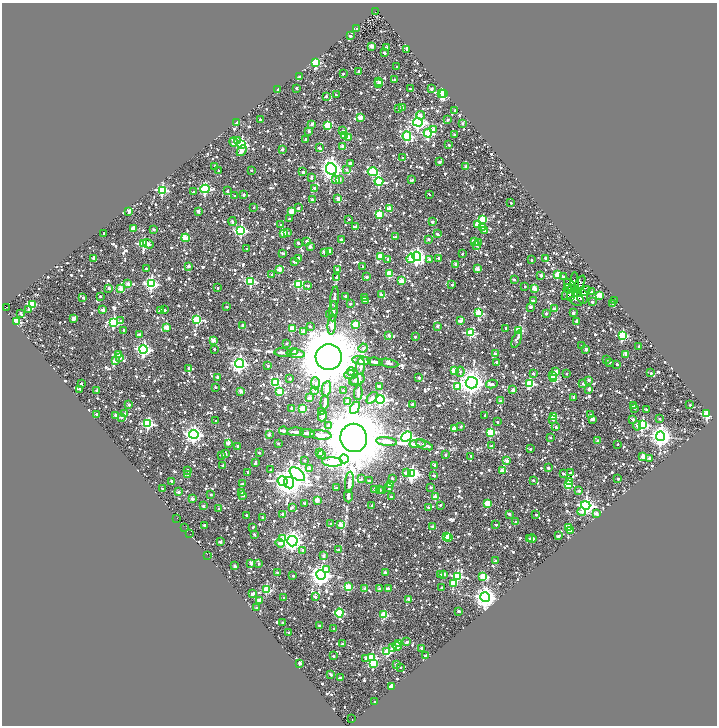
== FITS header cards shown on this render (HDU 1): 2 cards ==
NAXIS1  =                 1430
NAXIS2  =                 1447

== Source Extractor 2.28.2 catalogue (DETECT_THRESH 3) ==
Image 1430 x 1447 px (HDU 1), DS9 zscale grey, zoomed out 1/2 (1 PNG px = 2 x 2 image px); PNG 719 x 728 px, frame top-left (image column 2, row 1446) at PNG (2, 3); each listed source drawn as its Kron ellipse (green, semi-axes under 4 px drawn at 4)
Background 0.908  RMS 0.68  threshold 2.04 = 3 sigma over >= 5 px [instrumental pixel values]
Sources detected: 1959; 282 cannot appear on this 1/2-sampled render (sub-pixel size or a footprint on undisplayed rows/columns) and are neither listed nor drawn; of the other 1677, the 500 brightest by FLUX_AUTO listed and drawn (1177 fainter detections omitted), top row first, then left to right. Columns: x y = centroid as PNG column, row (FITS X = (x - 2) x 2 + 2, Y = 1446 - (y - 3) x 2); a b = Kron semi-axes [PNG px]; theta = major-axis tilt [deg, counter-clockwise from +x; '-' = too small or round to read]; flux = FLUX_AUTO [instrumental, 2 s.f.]
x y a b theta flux
375 12 3 1 - 9.2e+02
357 29 2 2 - 3.1e+02
350 36 2 2 - 5.6e+02
371 46 2 2 - 1.9e+03
387 48 2 2 - 1.4e+03
407 49 2 2 - 7.3e+02
384 53 2 2 - 7.6e+02
315 62 4 3 - 1.1e+04
397 67 2 2 - 4.7e+02
359 71 2 2 - 3.8e+02
343 74 2 2 - 3.2e+02
299 77 2 2 - 4.5e+02
394 80 2 2 - 4.0e+02
379 82 3 2 - 1.8e+03
379 83 2 2 - 1.5e+03
296 88 2 2 - 5.4e+02
410 89 2 2 - 3.6e+02
431 89 2 2 - 3.5e+02
278 90 2 2 - 9.3e+02
442 93 4 4 - 1.3e+04
444 94 2 2 - 7.2e+03
336 95 2 2 - 3.3e+02
326 96 2 2 - 7.7e+02
399 108 2 2 - 4.7e+02
402 108 2 2 - 8.5e+02
455 110 2 2 - 4.1e+02
420 115 4 3 - 6.9e+02
360 118 3 3 - 2.4e+03
260 119 2 2 - 3.6e+02
447 120 3 2 - 3.2e+02
418 122 5 4 - 4.0e+04
236 123 2 2 - 3.2e+03
462 123 2 2 - 5.4e+02
312 124 3 2 - 8.9e+02
327 125 3 3 - 6.7e+03
433 129 2 2 - 1.6e+03
309 131 2 2 - 8.5e+02
343 131 2 2 - 4.2e+02
428 133 4 4 - 1.2e+04
455 135 2 2 - 9.7e+02
345 136 4 2 - 1.9e+03
407 136 5 4 - 1.8e+04
348 138 2 2 - 1.8e+03
306 139 3 2 - 3.4e+02
237 140 3 3 - 4.4e+02
234 142 4 3 - 8.7e+02
241 144 3 3 - 2.2e+04
449 145 2 2 - 3.5e+02
343 146 2 2 - 1.7e+03
319 148 2 2 - 6.7e+02
282 149 2 2 - 8.0e+02
242 151 6 3 49 1.3e+03
402 158 2 2 - 3.1e+02
439 162 3 2 - 8.9e+02
350 164 4 3 - 5.6e+02
215 166 2 2 - 4.1e+02
466 166 2 2 - 1.4e+03
331 169 6 5 - 9.7e+04
346 169 3 2 - 3.8e+02
251 170 2 2 - 3.1e+02
219 171 2 2 - 4.0e+02
303 172 2 2 - 7.2e+02
373 172 5 3 - 1.0e+04
311 178 3 2 - 4.4e+02
339 179 3 2 - 1.2e+03
336 180 2 2 - 8.9e+02
412 180 3 2 - 3.2e+02
379 182 4 3 - 1.1e+04
314 188 2 2 - 9.2e+02
205 189 4 4 - 1.9e+04
162 190 4 3 - 1.8e+04
227 191 2 2 - 3.3e+02
193 192 2 2 - 4.7e+02
429 194 2 2 - 3.5e+02
244 195 2 2 - 5.0e+02
235 196 2 2 - 3.7e+02
312 199 2 2 - 7.8e+02
338 199 2 2 - 2.1e+03
511 203 2 2 - 3.8e+02
254 208 2 2 - 3.8e+02
298 208 2 2 - 4.2e+02
389 208 3 2 - 1.8e+03
129 211 2 2 - 2.0e+03
198 211 2 2 - 1.3e+03
292 211 3 3 - 3.9e+03
379 214 3 3 - 6.7e+03
289 219 2 2 - 4.4e+02
349 219 2 2 - 3.1e+02
483 219 4 3 - 5.7e+03
232 221 4 2 - 3.2e+02
432 222 2 2 - 7.8e+02
477 224 3 3 - 3.0e+03
281 225 2 2 - 4.5e+02
355 227 2 2 - 1.8e+03
483 228 2 2 - 9.9e+02
133 229 2 2 - 2.3e+03
154 229 2 2 - 5.2e+02
241 230 4 4 - 2.1e+04
484 230 2 2 - 9.3e+02
287 232 2 2 - 3.8e+02
104 233 2 2 - 3.4e+02
283 233 3 2 - 2.5e+03
437 234 2 2 - 5.1e+02
395 237 2 2 - 6.4e+02
185 238 4 2 - 3.2e+03
428 239 2 2 - 6.4e+02
341 240 2 2 - 4.3e+02
307 241 2 2 - 1.3e+03
474 241 3 2 - 1.6e+03
298 243 2 2 - 3.4e+02
478 243 2 2 - 8.9e+02
144 244 4 3 - 1.5e+04
148 244 6 3 -33 1.0e+03
477 245 2 2 - 5.3e+02
310 246 2 2 - 1.2e+03
247 249 2 2 - 6.7e+02
329 251 2 2 - 1.4e+03
324 252 2 2 - 9.6e+02
283 253 3 2 - 3.6e+02
462 254 2 2 - 3.1e+02
380 256 3 2 - 4.1e+03
417 256 4 4 - 5.4e+04
93 258 2 2 - 7.0e+02
298 258 3 2 - 4.7e+02
411 258 5 4 - 3.1e+03
439 258 2 2 - 4.3e+02
545 258 2 2 - 3.3e+02
388 259 2 2 - 4.2e+02
429 259 2 2 - 6.9e+02
532 260 2 2 - 4.5e+02
294 262 3 2 - 5.8e+02
456 264 2 2 - 1.3e+03
188 266 2 2 - 1.2e+03
363 267 2 2 - 4.0e+02
146 269 2 2 - 3.4e+02
279 269 2 2 - 2.9e+03
337 269 3 3 - 3.2e+02
477 269 2 2 - 2.3e+03
389 273 3 3 - 5.1e+03
272 275 2 2 - 5.6e+02
541 275 2 2 - 9.0e+02
558 275 3 2 - 4.2e+03
336 277 2 2 - 3.3e+02
366 277 2 2 - 7.8e+02
563 277 2 2 - 4.3e+02
514 279 2 2 - 3.6e+02
402 280 2 2 - 2.9e+03
251 281 3 3 - 1.2e+04
575 282 10 3 -89 5.3e+02
580 283 8 4 58 4.0e+02
128 284 2 2 - 1.1e+03
151 284 4 4 - 2.8e+04
299 284 4 3 - 9.8e+03
452 285 2 2 - 3.1e+02
570 285 8 4 -47 8.5e+02
308 286 3 2 - 3.2e+02
525 286 2 2 - 3.4e+02
109 288 2 2 - 8.1e+02
121 288 2 2 - 2.9e+03
218 288 2 2 - 3.1e+02
535 289 3 2 - 2.5e+03
568 289 4 4 - 6.3e+02
585 291 5 3 - 5.5e+02
592 292 3 2 - 8.6e+02
569 293 9 5 47 1.1e+03
577 293 4 4 - 3.3e+02
381 295 2 2 - 1.1e+03
599 295 3 3 - 4.4e+03
100 296 2 2 - 4.0e+02
346 296 2 2 - 7.2e+02
582 296 7 5 -80 6.6e+02
570 297 3 2 - 4.2e+02
83 298 2 2 - 4.9e+02
334 298 11 4 83 3.8e+02
364 298 2 2 - 4.1e+02
575 298 9 6 -43 1.5e+03
366 301 3 2 - 4.6e+02
533 301 2 2 - 9.8e+02
615 301 2 2 - 3.1e+02
592 302 2 2 - 4.8e+02
612 303 2 2 - 4.0e+02
32 304 3 3 - 5.3e+03
350 304 2 2 - 5.1e+02
6 307 3 2 - 5.9e+02
227 307 2 2 - 3.6e+02
530 307 3 2 - 8.4e+02
555 309 2 2 - 2.1e+03
29 310 2 2 - 6.4e+02
103 310 2 2 - 1.6e+03
161 310 2 2 - 1.6e+03
165 310 3 2 - 4.3e+02
333 311 10 3 84 5.1e+02
478 313 4 3 - 8.1e+03
546 313 2 2 - 4.8e+02
573 313 2 2 - 7.8e+02
21 314 3 2 - 7.6e+02
330 315 2 2 - 8.0e+02
74 318 3 3 - 1.5e+03
197 320 4 3 - 8.3e+03
120 321 4 3 - 3.3e+02
460 321 3 2 - 2.0e+03
576 321 2 2 - 6.5e+02
16 322 3 3 - 1.1e+04
113 322 4 4 - 1.9e+04
356 324 3 3 - 4.3e+03
243 325 2 2 - 9.6e+02
332 325 10 4 85 1.1e+03
310 326 2 2 - 3.3e+02
437 326 2 2 - 6.9e+02
166 327 3 2 - 2.5e+03
292 328 3 2 - 3.8e+03
506 328 3 2 - 3.3e+02
123 330 2 2 - 3.2e+02
519 330 3 3 - 7.7e+03
303 332 2 2 - 1.1e+03
470 333 4 3 - 9.1e+03
139 334 2 2 - 6.1e+02
389 335 2 2 - 1.5e+03
622 336 4 3 - 1.1e+04
415 337 2 2 - 4.7e+02
517 339 9 3 68 4.6e+02
213 340 3 2 - 2.0e+03
287 343 2 2 - 4.0e+02
582 346 2 2 - 4.6e+02
639 346 2 2 - 6.9e+02
363 348 4 3 - 3.2e+02
144 349 4 4 - 3.2e+04
214 349 2 2 - 3.1e+02
586 349 2 2 - 1.0e+03
294 351 2 2 - 5.4e+02
283 352 8 2 -4 4.4e+02
119 354 2 2 - 1.5e+03
296 354 9 3 -6 1.1e+03
495 354 2 2 - 1.3e+03
626 354 2 2 - 1.4e+03
329 357 13 13 - 1.0e+06
120 358 2 2 - 8.8e+02
606 359 2 2 - 4.5e+02
362 360 9 3 -6 1.1e+03
115 361 2 2 - 9.0e+02
375 362 7 2 -7 4.6e+02
497 362 3 2 - 5.7e+02
610 362 2 2 - 3.1e+02
389 363 10 4 -10 3.4e+02
239 364 4 4 - 4.4e+04
617 364 2 2 - 4.0e+02
268 366 2 2 - 4.7e+02
361 366 8 4 87 3.5e+02
189 368 2 2 - 8.5e+02
351 371 4 4 - 3.1e+02
454 371 2 2 - 2.2e+03
460 372 5 3 - 3.1e+02
556 372 3 2 - 1.8e+03
533 373 2 2 - 3.6e+02
651 373 2 2 - 3.9e+02
567 374 2 2 - 3.7e+02
351 375 7 4 3 5.4e+02
552 376 2 2 - 9.6e+02
218 377 2 2 - 1.3e+03
419 378 2 2 - 8.2e+02
290 379 2 2 - 4.7e+02
553 379 3 3 - 5.0e+03
355 380 2 2 - 6.6e+02
357 380 8 5 23 1.1e+03
589 380 2 2 - 9.4e+02
276 382 3 3 - 1.1e+04
315 383 6 4 -86 4.0e+02
472 383 6 6 - 1.3e+05
529 383 4 3 - 1.1e+04
583 383 2 2 - 7.2e+02
81 384 2 2 - 5.3e+02
492 384 6 3 11 4.0e+02
379 386 4 2 - 3.7e+02
215 387 2 2 - 3.3e+02
458 387 3 3 - 2.5e+03
80 389 3 2 - 3.3e+02
326 389 8 4 78 1.4e+03
589 389 2 2 - 1.3e+03
315 390 2 2 - 1.5e+03
343 390 2 2 - 5.1e+02
513 390 2 2 - 1.1e+03
96 391 2 2 - 5.7e+02
241 391 2 2 - 1.6e+03
280 392 3 3 - 5.3e+03
358 393 7 2 86 4.2e+02
309 397 2 2 - 1.4e+03
574 397 2 2 - 9.3e+02
372 398 7 3 45 1.2e+03
380 399 4 4 - 3.0e+04
348 401 2 2 - 1.6e+03
500 401 2 2 - 9.3e+02
325 402 7 2 84 3.6e+02
412 404 2 2 - 6.2e+02
129 405 2 2 - 1.0e+03
690 405 2 2 - 3.3e+02
633 406 3 2 - 3.5e+02
291 408 2 2 - 6.7e+02
355 408 7 4 61 1.1e+04
634 408 2 2 - 3.5e+02
303 409 3 3 - 5.4e+03
646 410 2 2 - 3.4e+02
322 412 2 2 - 3.9e+02
124 413 2 2 - 6.8e+02
97 414 2 2 - 8.6e+02
707 414 3 3 - 1.3e+04
116 415 2 2 - 8.1e+02
485 415 2 2 - 3.5e+02
591 415 2 2 - 8.7e+02
322 416 5 3 - 4.9e+02
121 417 2 2 - 5.2e+02
554 417 3 2 - 4.0e+03
552 419 2 2 - 3.5e+02
592 419 4 2 - 6.2e+02
633 419 2 2 - 5.9e+02
659 419 2 2 - 3.3e+02
216 421 2 2 - 4.5e+02
497 422 2 2 - 3.7e+02
148 424 4 3 - 1.7e+04
328 425 3 2 - 4.4e+02
642 425 4 3 - 1.7e+04
461 426 2 2 - 3.5e+02
637 426 4 3 - 6.6e+02
556 427 2 2 - 1.1e+03
455 429 3 2 - 2.9e+03
284 431 4 2 - 6.4e+02
295 432 8 3 2 4.4e+02
490 432 3 3 - 8.2e+03
307 433 7 2 -7 5.0e+02
194 434 5 4 - 6.1e+04
269 435 2 2 - 1.3e+03
321 435 10 4 -5 1.6e+03
660 436 5 4 - 1.1e+05
406 437 6 4 42 3.9e+04
354 438 14 13 - 1.1e+06
550 438 2 2 - 5.6e+02
387 441 10 3 -6 1.4e+03
598 441 2 2 - 1.6e+03
228 443 2 2 - 1.4e+03
278 443 2 2 - 3.9e+02
417 444 8 3 3 1.9e+03
618 444 2 2 - 3.3e+02
425 445 9 3 -24 5.2e+02
238 446 2 2 - 8.7e+02
492 446 3 2 - 5.5e+02
530 449 2 2 - 5.1e+02
259 453 2 2 - 4.0e+02
320 453 2 2 - 3.9e+02
225 454 3 2 - 7.0e+02
221 455 2 2 - 3.6e+02
321 455 2 2 - 5.1e+02
445 455 2 2 - 4.2e+02
471 456 2 2 - 3.4e+02
642 456 3 2 - 1.3e+03
649 458 2 2 - 5.0e+02
344 459 4 3 - 1.1e+04
304 460 2 2 - 3.6e+02
507 461 2 2 - 2.0e+03
332 462 10 4 -4 1.7e+04
255 463 3 2 - 6.4e+02
223 465 2 2 - 5.9e+02
434 465 2 2 - 6.0e+02
310 468 2 2 - 1.4e+03
548 468 2 2 - 8.4e+02
188 470 3 2 - 4.7e+02
271 470 2 2 - 4.9e+02
502 471 2 2 - 1.9e+03
248 472 2 2 - 3.9e+02
407 473 4 3 - 1.0e+03
570 473 3 2 - 3.1e+02
297 474 9 5 -40 8.9e+04
412 474 4 4 - 2.9e+04
563 474 2 2 - 3.6e+02
188 475 2 2 - 1.5e+03
434 476 3 2 - 4.0e+02
392 478 2 2 - 3.2e+02
361 479 2 2 - 3.2e+02
618 479 2 2 - 4.3e+02
533 480 2 2 - 4.6e+02
172 481 2 2 - 1.3e+03
283 481 5 4 - 1.4e+04
369 481 2 2 - 4.5e+02
349 482 10 3 83 5.7e+02
570 482 3 2 - 6.7e+02
289 483 5 5 - 1.6e+05
242 484 2 2 - 5.5e+02
391 484 3 2 - 3.2e+03
568 485 3 3 - 7.5e+03
431 487 2 2 - 3.9e+02
337 488 2 2 - 3.6e+02
389 488 3 2 - 3.3e+02
163 489 3 2 - 3.6e+02
375 489 2 2 - 1.1e+03
379 490 2 2 - 7.2e+02
382 490 2 2 - 3.4e+02
579 491 2 2 - 8.6e+02
178 492 2 2 - 1.1e+03
242 492 2 2 - 1.1e+03
211 495 2 2 - 4.3e+02
243 495 3 2 - 7.5e+02
348 496 6 3 -89 3.1e+02
391 497 2 2 - 5.0e+02
435 497 3 2 - 3.0e+03
192 498 2 2 - 1.1e+03
317 500 2 2 - 2.6e+03
488 503 3 3 - 4.1e+03
305 504 2 2 - 9.3e+02
440 505 2 2 - 3.8e+02
586 505 5 4 - 5.4e+04
203 506 2 2 - 6.3e+02
372 506 2 2 - 9.3e+02
292 507 2 2 - 3.3e+02
428 508 2 2 - 4.2e+02
219 509 2 2 - 4.7e+02
582 512 4 3 - 7.7e+02
596 513 3 3 - 6.1e+02
283 514 2 2 - 1.3e+03
509 514 2 2 - 6.5e+02
536 514 2 2 - 3.6e+02
246 515 2 2 - 5.4e+02
263 517 2 2 - 5.3e+02
177 518 2 1 - 3.1e+02
515 522 2 2 - 4.1e+02
331 524 2 2 - 6.7e+02
204 525 2 2 - 9.5e+02
341 525 2 2 - 3.3e+03
496 525 2 2 - 3.3e+02
184 527 3 1 - 3.5e+02
253 527 2 2 - 3.8e+02
432 527 2 2 - 6.0e+02
568 527 3 2 - 4.5e+03
570 531 3 2 - 6.3e+02
190 534 3 1 - 4.8e+02
254 534 3 2 - 3.7e+02
558 536 3 2 - 3.0e+02
447 537 3 2 - 2.4e+03
449 538 2 2 - 1.8e+03
532 538 5 2 - 1.1e+03
283 539 3 3 - 4.5e+03
529 539 2 1 - 4.2e+02
292 541 5 5 - 8.1e+04
220 542 2 2 - 7.3e+02
280 543 5 3 - 1.3e+03
303 550 2 2 - 5.5e+02
338 550 2 2 - 4.2e+02
207 555 3 2 - 3.8e+02
323 556 2 2 - 6.3e+02
495 561 2 2 - 8.8e+02
251 563 3 2 - 1.2e+03
259 564 2 2 - 5.0e+02
235 566 2 2 - 8.1e+02
326 569 3 3 - 1.2e+03
385 572 2 2 - 1.0e+03
277 573 2 2 - 7.3e+02
441 574 4 2 - 3.1e+02
444 574 2 2 - 1.1e+03
321 575 5 4 - 1.2e+05
293 576 2 2 - 3.3e+02
457 576 3 3 - 1.1e+04
483 576 3 3 - 4.1e+03
453 583 3 3 - 3.3e+03
348 587 3 3 - 5.9e+03
388 588 3 2 - 7.4e+02
441 588 2 2 - 3.2e+02
365 589 2 2 - 1.3e+03
379 589 3 2 - 6.8e+02
266 590 4 3 - 7.8e+03
252 594 4 2 - 1.1e+03
315 597 2 2 - 5.3e+02
485 597 5 4 - 1.2e+05
284 598 2 2 - 4.5e+02
409 599 3 2 - 1.3e+03
259 600 2 2 - 1.3e+03
257 608 2 2 - 9.5e+02
459 611 2 2 - 9.9e+02
339 613 4 4 - 9.4e+03
384 615 3 3 - 7.8e+03
282 623 2 2 - 3.4e+02
319 625 2 2 - 5.5e+02
334 629 3 2 - 5.0e+02
289 633 2 2 - 8.5e+02
406 642 2 2 - 6.9e+02
399 643 3 3 - 4.1e+03
342 644 2 2 - 3.1e+02
397 646 4 3 - 7.8e+02
392 648 2 2 - 1.1e+03
422 648 2 2 - 9.7e+02
387 652 3 3 - 7.3e+03
333 656 2 2 - 4.7e+02
425 656 2 2 - 7.0e+02
372 657 3 3 - 1.2e+04
366 659 3 3 - 6.3e+02
300 663 2 2 - 1.3e+03
374 664 3 3 - 4.4e+03
396 664 2 2 - 3.4e+02
400 667 2 2 - 3.7e+02
331 674 3 2 - 3.3e+02
340 678 2 2 - 8.6e+02
392 687 3 2 - 3.0e+03
375 702 2 2 - 4.0e+02
352 718 3 1 - 4.3e+02
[1177 fainter detections neither listed nor drawn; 282 sub-pixel or undisplayed-footprint detections neither listed nor drawn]